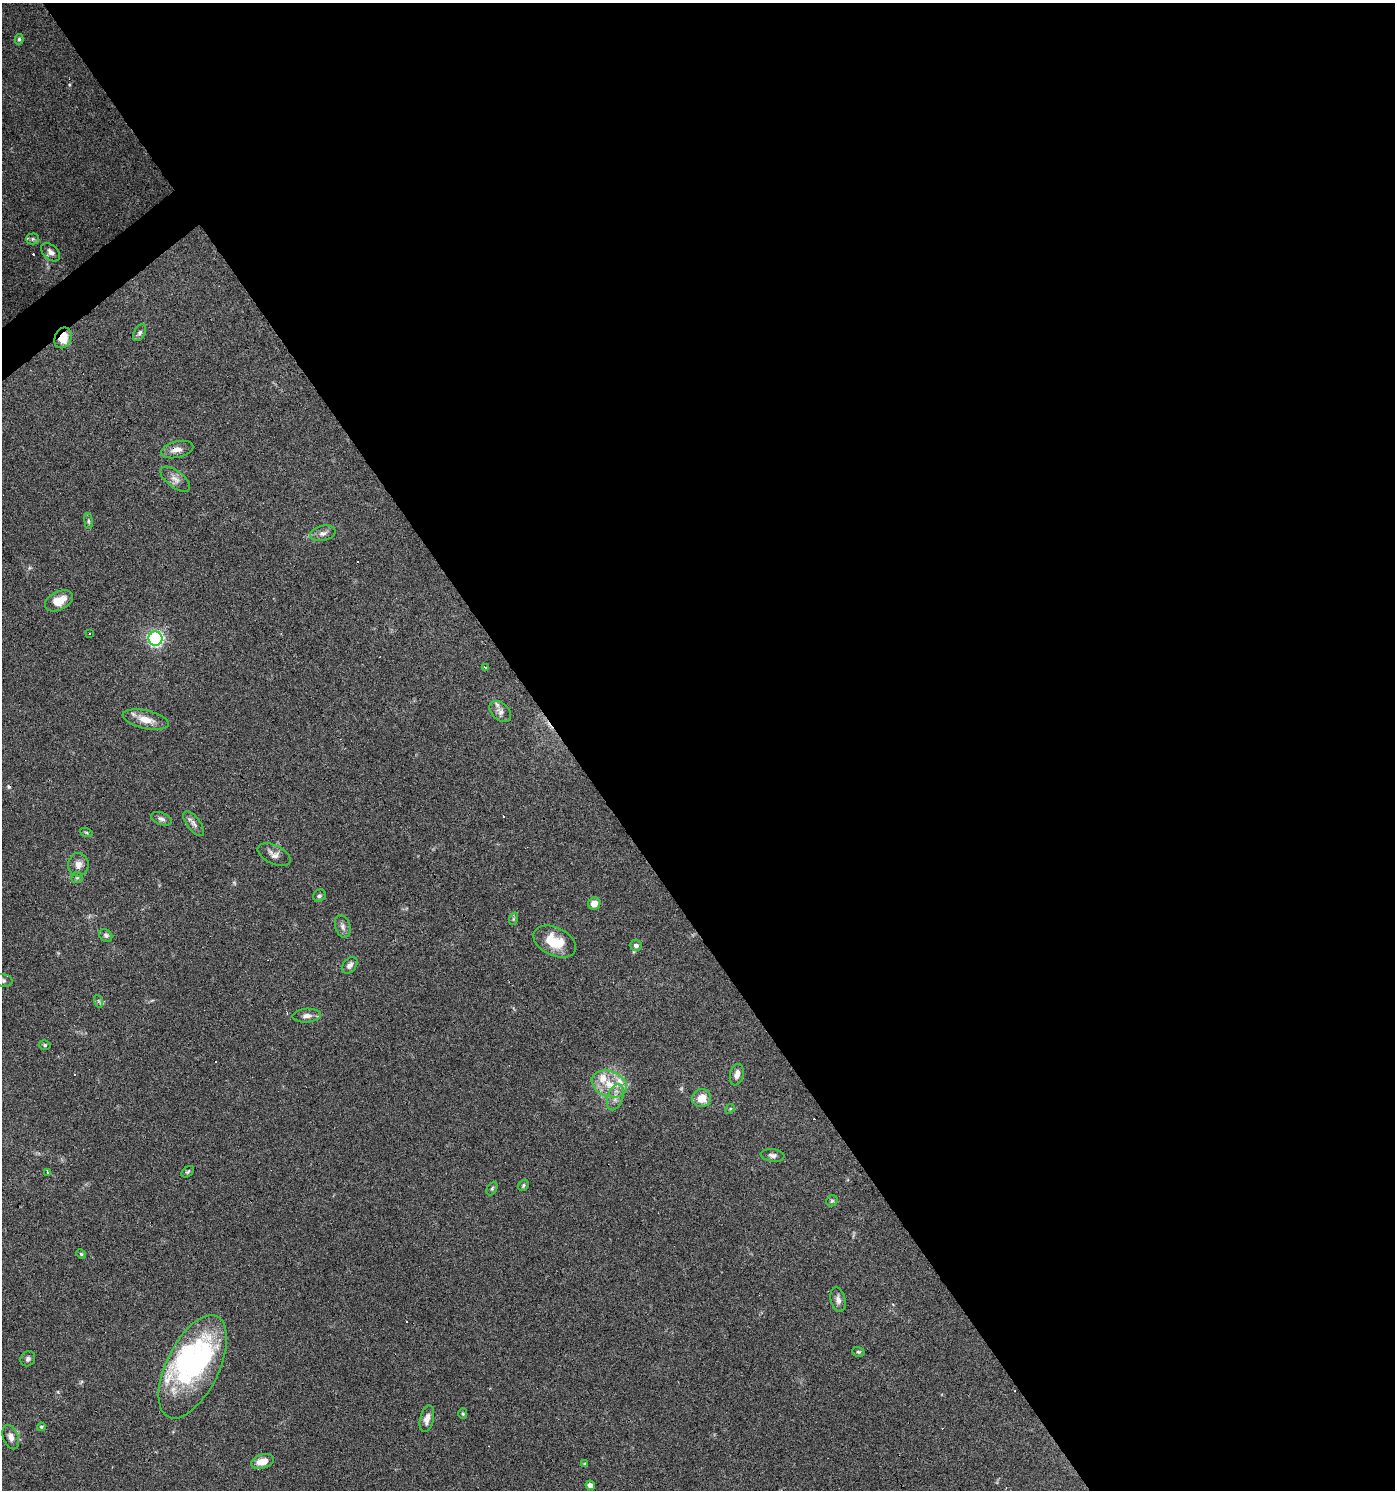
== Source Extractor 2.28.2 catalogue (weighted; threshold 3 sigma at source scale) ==
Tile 8 of 4 x 4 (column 4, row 2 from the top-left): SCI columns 4369-5761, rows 2977-4464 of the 5891 x 5955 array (HDU 1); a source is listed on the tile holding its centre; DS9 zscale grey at full resolution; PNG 1397 x 1492 px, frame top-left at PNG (2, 3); each listed source drawn as its Kron ellipse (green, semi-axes under 4 px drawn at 4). Shown black and unused: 60% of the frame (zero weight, under 3 of 6 exposures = <1% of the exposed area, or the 3 px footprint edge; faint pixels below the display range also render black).
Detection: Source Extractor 2.28.2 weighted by HDU 2 'WHT'; one run over the whole footprint, this tile lists its part. Background 0.0616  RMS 0.0035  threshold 0.0143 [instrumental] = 3 sigma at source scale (4.09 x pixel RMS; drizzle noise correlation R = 1.36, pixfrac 0.8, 0.0396/0.0396 arcsec/px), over >= 5 px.
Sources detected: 71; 2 inside a brighter object's white glare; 10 cosmic-ray / hot-pixel residue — neither listed nor drawn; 3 inside a brighter listed object's ellipse — not listed separately; the other 56 listed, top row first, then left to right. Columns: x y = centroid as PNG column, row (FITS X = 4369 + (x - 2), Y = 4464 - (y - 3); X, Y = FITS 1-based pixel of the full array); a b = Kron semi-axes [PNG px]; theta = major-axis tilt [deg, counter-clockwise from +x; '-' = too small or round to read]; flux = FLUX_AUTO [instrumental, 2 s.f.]
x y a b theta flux
19 39 5 4 - 0.5
33 239 6 5 - 0.71
51 252 11 7 -42 1.4
140 333 9 5 61 0.91
63 338 10 8 67 6.6
177 450 16 8 14 2.5
175 479 17 8 -37 2.3
89 521 8 4 -82 0.6
323 533 13 7 13 1.5
59 601 15 9 26 4.8
89 633 3 3 - 1.7
155 639 7 7 - 67
485 668 4 3 - 1.7
500 712 12 8 -44 1.7
146 720 23 9 -13 4.3
161 819 11 6 -21 1.1
194 824 15 6 -52 1.4
86 832 7 4 -19 0.5
274 855 18 9 -25 2.1
78 865 12 10 83 2.4
77 878 6 5 - 0.6
319 896 6 5 - 0.71
594 904 6 6 - 3.2
513 919 6 4 72 0.46
343 926 11 7 -74 1.4
106 935 7 5 -44 0.89
555 942 23 14 -26 8.4
636 945 6 5 - 1.1
350 965 9 6 50 1.2
3 980 10 6 -9 0.98
98 1001 6 4 -70 0.51
307 1016 14 7 4 1.8
45 1045 6 4 -16 0.49
737 1075 11 7 78 2
609 1084 18 12 -20 6.7
615 1097 13 7 72 2.3
702 1098 9 9 - 4.4
730 1109 5 4 - 0.4
773 1155 12 6 -7 1.3
48 1172 4 3 - 0.35
188 1172 7 4 39 0.5
523 1185 6 4 52 0.51
492 1189 7 5 63 0.6
832 1201 6 5 - 0.55
81 1254 5 4 - 0.39
838 1300 13 7 -77 1.6
858 1352 6 4 -20 0.5
28 1359 8 7 - 0.97
193 1367 56 26 64 42
463 1414 5 4 - 0.45
427 1419 13 7 77 2.2
41 1427 4 3 - 0.4
11 1437 12 7 -71 1.8
262 1461 12 7 17 4.1
585 1464 4 4 - 0.5
590 1485 5 4 - 1.7
Overlapping masked pixels (flux is a lower limit): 3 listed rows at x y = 63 338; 177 450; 193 1367
Isophote crosses this tile's border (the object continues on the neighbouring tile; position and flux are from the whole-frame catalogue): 1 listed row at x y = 3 980